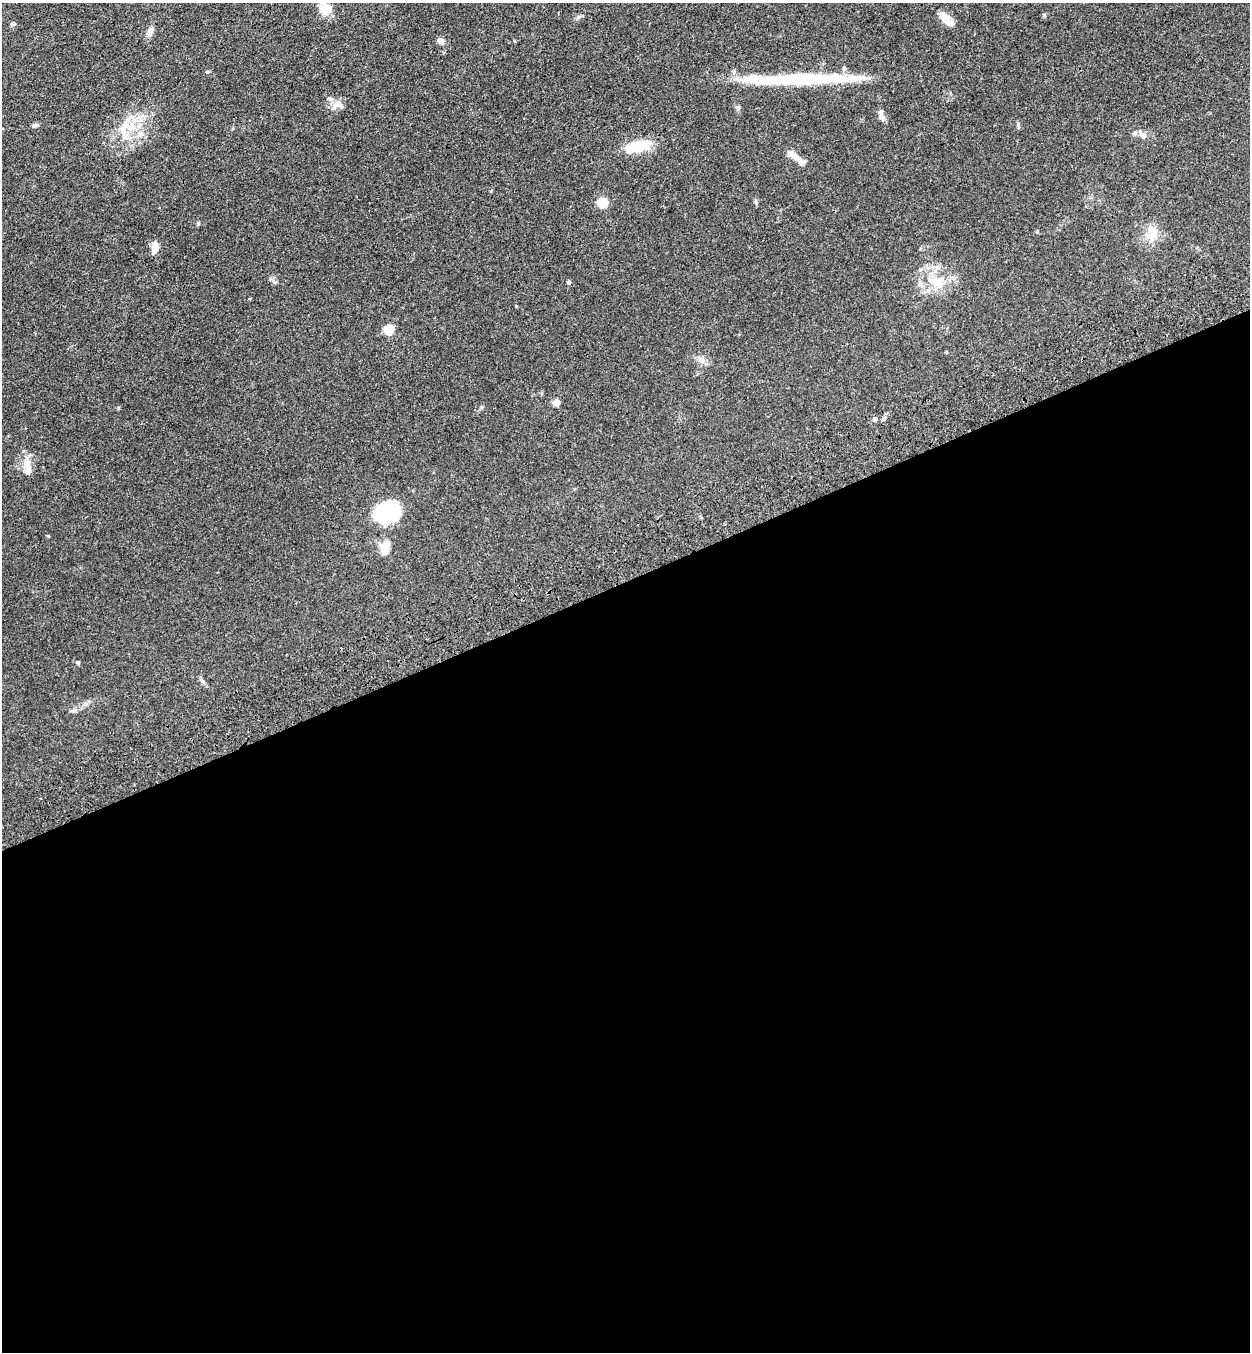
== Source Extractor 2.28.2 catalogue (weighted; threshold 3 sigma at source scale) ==
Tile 15 of 4 x 4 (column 3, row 4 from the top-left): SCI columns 2699-3946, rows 115-1464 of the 5522 x 5630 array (HDU 1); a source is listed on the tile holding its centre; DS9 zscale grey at full resolution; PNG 1252 x 1354 px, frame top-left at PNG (2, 3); no overlay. Shown black and unused: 57% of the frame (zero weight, under 3 of 4 exposures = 6% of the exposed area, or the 3 px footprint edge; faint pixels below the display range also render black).
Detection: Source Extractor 2.28.2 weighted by HDU 2 'WHT'; one run over the whole footprint, this tile lists its part. Background 0.0704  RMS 0.0041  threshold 0.0184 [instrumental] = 3 sigma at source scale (4.5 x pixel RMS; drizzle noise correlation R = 1.50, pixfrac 1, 0.05/0.05 arcsec/px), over >= 5 px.
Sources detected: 38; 1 long thin detection or spike segment (spike, bleed or trail) — not listed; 4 inside a brighter listed object's ellipse — not listed separately; the other 33 listed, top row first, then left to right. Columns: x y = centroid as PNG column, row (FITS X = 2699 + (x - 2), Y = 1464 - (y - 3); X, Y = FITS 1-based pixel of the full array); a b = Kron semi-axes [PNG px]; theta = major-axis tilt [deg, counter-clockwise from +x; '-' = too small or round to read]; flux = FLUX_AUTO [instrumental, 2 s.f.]
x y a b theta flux
325 9 16 15 - 6
1044 15 6 5 - 0.53
580 16 13 3 8 0.71
947 19 14 11 -61 3.7
150 32 14 7 61 2.1
441 41 8 6 -17 1.6
337 105 19 10 31 3.1
738 107 6 6 - 0.85
881 112 16 6 -69 2.3
35 125 7 5 -3 0.99
123 127 20 8 57 4.9
140 134 9 7 46 2
1143 135 15 7 -40 2.1
639 146 27 11 14 13
796 157 22 7 -40 4.4
603 203 6 5 - 16
198 224 5 5 - 0.45
1037 231 5 3 - 0.39
1152 232 20 17 -57 6.2
155 247 14 7 82 3
935 280 19 14 15 8.5
274 282 8 3 -5 0.68
569 282 5 4 - 0.57
389 329 6 5 - 15
701 360 11 8 -41 2.2
556 403 5 5 - 4.9
875 419 5 5 - 1.2
28 469 20 10 -85 4.3
386 513 19 14 18 69
385 547 19 11 74 5.2
78 663 6 3 -71 0.43
86 704 6 4 -71 0.67
73 711 7 4 18 0.74
Unlisted compact peaks at least as high as the median listed source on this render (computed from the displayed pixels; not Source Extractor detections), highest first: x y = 48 536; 516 306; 207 72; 1018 124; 482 407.